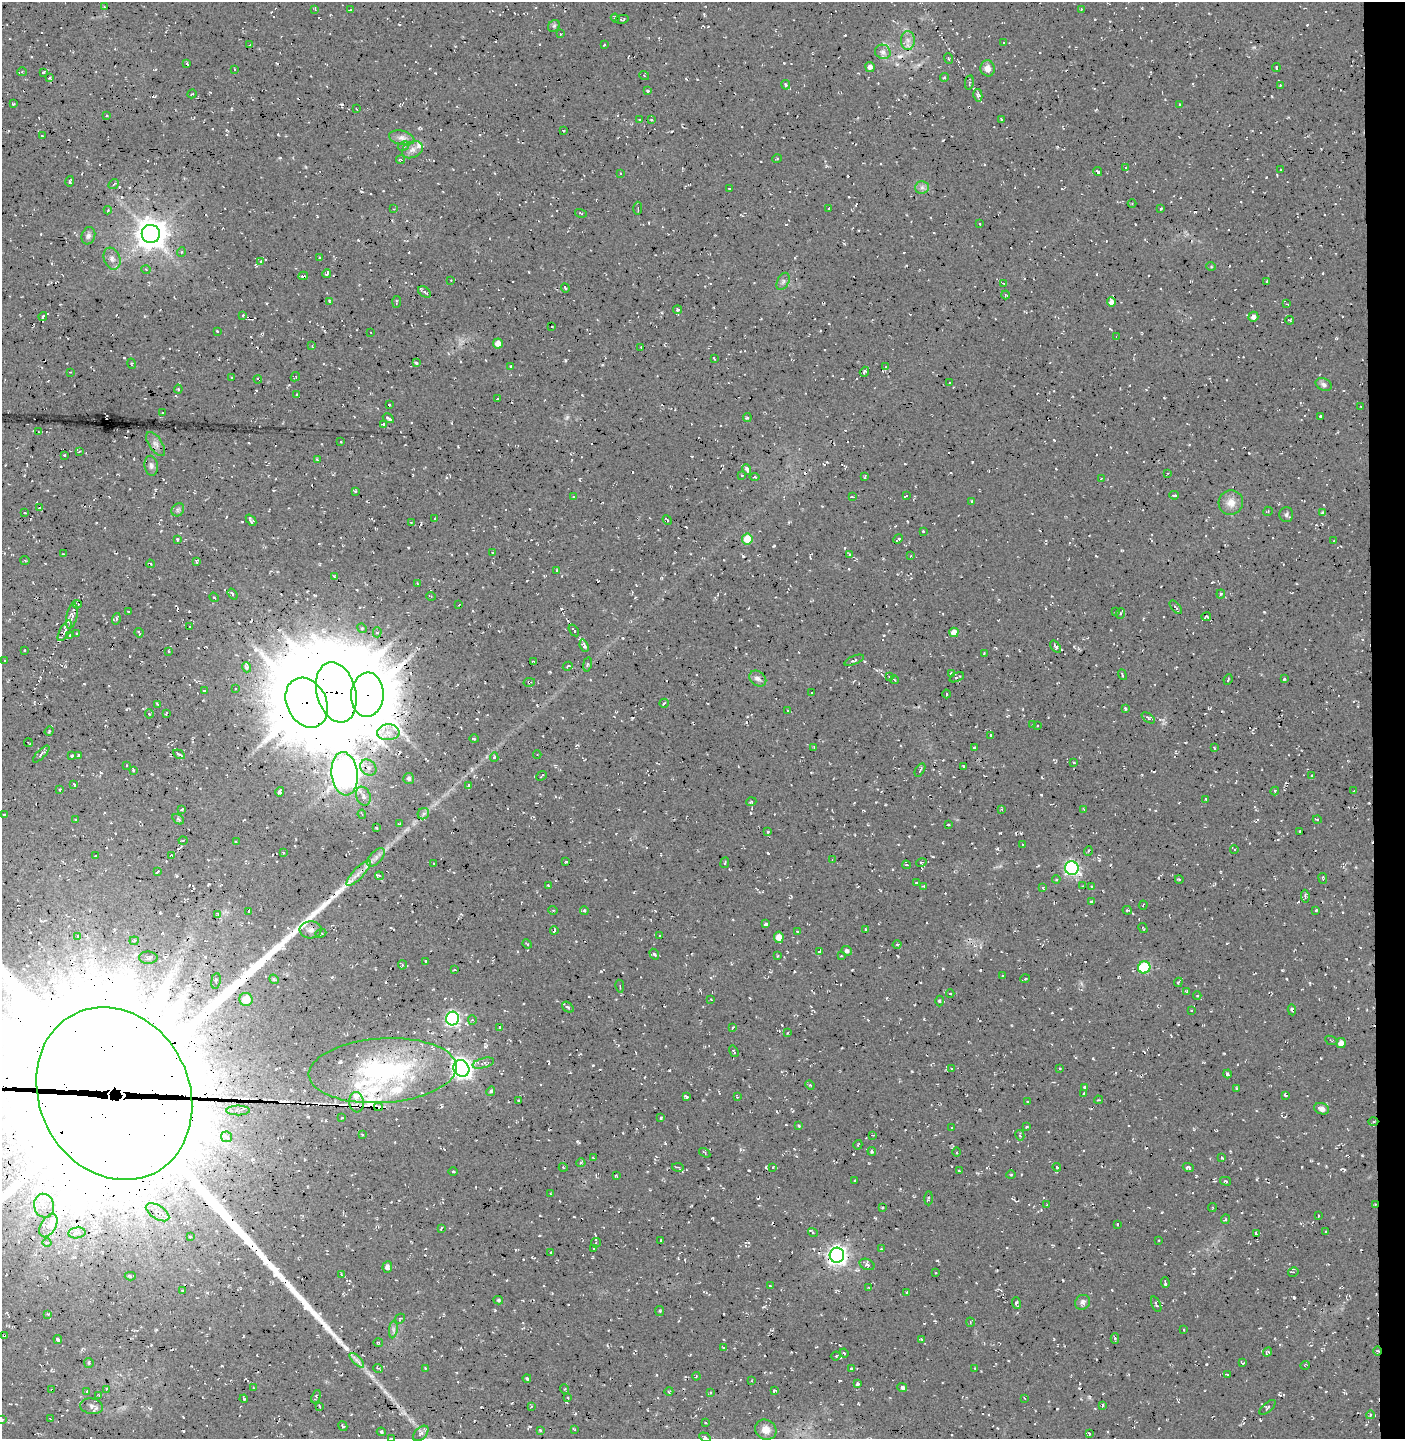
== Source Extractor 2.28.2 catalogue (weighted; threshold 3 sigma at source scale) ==
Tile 6 of 3 x 3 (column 3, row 2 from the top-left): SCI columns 2986-4388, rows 1438-2874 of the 4570 x 4319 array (HDU 1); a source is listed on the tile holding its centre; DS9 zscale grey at full resolution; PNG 1407 x 1441 px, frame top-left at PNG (2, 2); each listed source drawn as its Kron ellipse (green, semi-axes under 4 px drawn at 4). Shown black and unused: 3% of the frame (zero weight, under 3 of 4 exposures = <1% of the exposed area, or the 3 px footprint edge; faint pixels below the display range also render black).
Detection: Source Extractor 2.28.2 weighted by HDU 2 'WHT'; one run over the whole footprint, this tile lists its part. Background 0.0234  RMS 0.0058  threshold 0.0262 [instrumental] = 3 sigma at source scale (4.5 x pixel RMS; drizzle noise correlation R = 1.50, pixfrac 1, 0.0396/0.0396 arcsec/px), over >= 5 px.
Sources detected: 753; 2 too faint to see at this stretch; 93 cosmic-ray / hot-pixel residue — neither listed nor drawn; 14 inside a brighter listed object's ellipse — not listed separately; of the other 644, all 500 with FLUX_AUTO >= 0.497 (the completeness limit of this list) listed and drawn (144 fainter detections not listed), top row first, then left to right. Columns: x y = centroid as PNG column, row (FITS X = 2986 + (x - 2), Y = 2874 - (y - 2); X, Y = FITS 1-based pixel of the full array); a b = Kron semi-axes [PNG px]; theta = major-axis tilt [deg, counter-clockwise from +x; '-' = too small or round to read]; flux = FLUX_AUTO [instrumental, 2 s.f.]
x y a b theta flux
104 7 2 2 - 0.53
315 9 4 2 - 0.51
1081 9 3 2 - 0.73
350 10 3 3 - 1.3
615 18 4 3 - 0.81
622 19 6 3 10 0.91
554 26 6 5 - 1.2
560 34 2 2 - 0.65
908 40 9 7 -89 3.3
1004 43 3 2 - 0.58
604 44 3 2 - 0.62
250 45 3 2 - 0.59
883 52 8 7 - 2.2
948 59 5 2 - 0.58
187 63 3 2 - 0.95
870 67 5 4 - 2.5
1276 67 4 2 - 0.54
988 68 8 7 - 3.7
235 69 3 2 - 0.54
22 72 4 4 - 0.8
43 72 4 3 - 1.3
644 75 5 3 - 0.59
944 77 4 3 - 0.67
50 78 4 3 - 0.95
969 83 7 3 81 0.82
786 85 5 4 - 1.1
1280 86 3 2 - 0.66
648 91 4 3 - 0.63
192 94 4 2 - 0.5
978 95 6 4 -77 1.4
13 104 3 3 - 0.7
1179 104 3 3 - 0.77
357 109 3 2 - 0.51
107 115 3 2 - 0.52
1002 119 4 3 - 0.77
639 120 3 2 - 0.89
651 120 3 2 - 0.87
563 130 3 2 - 0.55
42 136 3 2 - 0.75
402 138 13 7 -13 2.8
404 146 6 4 28 0.95
412 150 11 8 26 3.1
777 159 5 3 - 0.56
400 160 4 2 - 0.6
1126 168 3 3 - 0.53
1280 170 2 2 - 0.62
1098 171 4 3 - 1.1
620 173 3 2 - 0.67
70 181 5 3 - 0.99
114 184 5 3 - 0.81
922 187 7 6 - 2
729 189 3 2 - 0.69
1132 203 4 3 - 0.81
638 208 7 3 89 0.87
829 208 4 3 - 0.71
394 209 3 3 - 0.57
1161 209 3 2 - 0.74
108 210 4 2 - 0.57
581 213 6 2 -15 0.56
980 224 3 2 - 0.54
151 234 9 9 - 1000
88 236 9 6 71 2.1
181 252 5 3 - 0.59
320 257 3 3 - 1.5
112 259 11 8 -70 3.2
261 261 4 3 - 0.54
1211 266 5 3 - 0.55
146 270 5 3 - 0.57
327 273 4 3 - 1.3
303 276 5 2 - 0.79
451 280 4 3 - 0.55
783 281 9 6 63 1.7
1267 281 3 2 - 0.58
1004 283 3 2 - 0.79
565 288 5 3 - 0.96
424 292 7 5 -38 1.5
1005 295 4 3 - 0.59
329 301 3 3 - 0.51
397 302 6 3 84 0.75
1111 302 4 4 - 3.6
1287 304 2 2 - 0.58
678 310 4 3 - 1.7
243 315 4 3 - 0.83
43 317 4 3 - 1.6
1253 317 5 5 - 2.3
1289 320 4 3 - 0.99
552 327 3 2 - 0.57
217 331 3 2 - 0.52
371 332 3 2 - 0.53
1117 336 4 3 - 0.79
498 343 5 5 - 3.9
312 346 3 2 - 0.5
641 347 3 2 - 0.53
714 358 4 2 - 0.53
416 363 4 3 - 1.6
132 364 5 3 - 0.55
511 366 3 3 - 0.76
886 366 3 2 - 0.67
70 372 3 2 - 0.55
864 372 5 3 - 1.8
295 377 5 2 - 0.52
231 378 3 2 - 0.78
258 379 4 2 - 0.63
950 383 3 3 - 0.61
1324 385 8 6 -26 1.9
178 389 4 4 - 0.64
297 394 3 2 - 0.66
497 399 4 2 - 0.85
389 405 3 2 - 0.63
1361 406 3 2 - 0.9
162 413 3 2 - 0.55
1320 416 3 3 - 0.66
388 418 6 3 -33 1.3
747 418 4 4 - 0.92
383 424 3 2 - 0.66
38 432 3 2 - 0.5
341 442 3 2 - 0.56
156 444 14 6 -56 2.7
80 451 4 3 - 0.57
65 455 3 2 - 0.56
317 460 4 3 - 0.67
151 466 10 6 -80 2.1
747 469 5 3 - 2.9
1167 473 3 2 - 0.52
742 475 3 3 - 0.76
865 476 3 2 - 0.61
755 477 5 3 - 0.91
1101 478 3 3 - 0.5
355 491 3 3 - 0.59
1174 495 5 3 - 0.93
906 496 4 2 - 1.1
573 497 4 3 - 0.56
852 497 4 2 - 0.69
972 501 4 3 - 0.57
1231 503 12 12 - 6
39 508 3 3 - 0.62
178 510 7 6 - 1.3
1268 511 5 4 - 0.72
25 513 3 3 - 0.55
1323 513 3 3 - 1.2
1286 515 7 7 - 1.7
435 518 3 2 - 0.54
251 520 6 4 -49 1.3
667 520 5 2 - 0.75
411 523 4 3 - 0.55
923 531 3 2 - 0.89
747 539 5 5 - 13
898 539 5 3 - 1.2
177 540 3 3 - 0.67
1334 541 3 2 - 0.5
492 552 3 2 - 0.55
63 554 3 2 - 0.59
850 555 4 3 - 1.1
911 556 3 3 - 0.53
25 560 4 3 - 0.56
196 561 4 2 - 0.79
150 564 4 2 - 0.81
557 570 4 2 - 0.52
335 577 4 2 - 0.77
418 584 3 2 - 0.65
233 594 6 3 -53 0.9
1221 594 4 4 - 0.65
431 596 5 3 - 0.56
214 597 5 4 - 0.61
77 604 4 3 - 1.3
459 604 3 2 - 0.72
1176 607 8 2 -51 0.96
129 611 3 2 - 0.71
1116 612 3 2 - 0.69
1121 613 5 3 - 0.6
72 616 13 5 78 3
1206 617 5 3 - 0.91
116 619 6 4 73 1
190 627 3 2 - 0.63
362 628 5 4 - 0.81
574 630 6 3 -54 1
65 631 11 5 62 2.3
377 632 5 4 - 1.1
954 632 5 4 - 5.7
139 633 5 3 - 0.89
77 634 4 3 - 0.62
70 635 3 3 - 0.92
584 646 6 4 -70 1.6
1056 647 7 4 -54 1.5
24 650 3 3 - 0.55
169 651 3 3 - 0.75
984 653 4 3 - 0.73
854 660 10 3 22 1.1
5 661 3 2 - 0.74
534 662 3 3 - 0.88
587 664 7 3 81 0.78
568 666 5 2 - 0.64
247 667 5 4 - 1.6
952 673 4 3 - 2
1122 675 6 2 -69 0.72
890 677 3 2 - 0.52
957 677 8 4 25 1.3
758 678 9 7 -36 2.4
1284 679 3 3 - 0.61
895 680 4 2 - 0.59
1228 680 5 2 - 0.6
529 682 6 2 12 0.59
236 689 3 2 - 0.71
204 691 3 3 - 0.77
336 692 31 19 -75 4900
812 693 3 3 - 0.76
947 694 4 3 - 0.67
367 695 22 16 88 3000
307 703 26 19 -64 4200
664 703 5 2 - 0.67
158 704 4 2 - 0.7
1125 708 4 3 - 0.72
788 711 3 2 - 0.55
149 714 4 4 - 0.72
166 714 3 2 - 0.57
1148 718 7 3 -36 0.99
1033 725 4 3 - 0.56
1037 726 2 2 - 0.57
49 731 5 4 - 0.66
388 732 11 8 3 4.6
990 735 2 2 - 0.59
474 739 5 3 - 0.62
28 742 4 2 - 0.72
974 747 3 2 - 0.73
814 748 4 3 - 0.91
1214 748 3 2 - 0.62
41 754 11 4 46 1.5
179 754 6 3 -33 1.2
537 755 4 3 - 0.56
72 756 4 3 - 1.4
78 756 4 3 - 0.77
494 757 5 4 - 0.94
1074 762 3 2 - 0.56
127 765 3 2 - 0.65
964 766 3 2 - 0.66
368 768 9 7 -43 3.2
133 770 4 3 - 0.79
920 770 7 3 58 0.85
345 774 22 13 -83 980
1312 775 4 2 - 0.63
541 776 6 2 41 0.55
409 778 5 5 - 1.3
74 784 3 2 - 0.93
468 786 4 3 - 0.95
60 790 3 2 - 0.61
1275 791 4 3 - 0.74
1354 791 3 2 - 0.58
280 792 5 3 - 2
363 796 10 7 -68 3
1206 799 3 2 - 0.52
751 802 5 3 - 0.58
182 809 3 3 - 1.1
1002 809 3 2 - 0.55
1084 809 3 2 - 0.59
362 814 5 3 - 0.84
423 814 6 5 - 1.7
4 815 3 2 - 1
178 819 6 4 -33 1.1
1317 819 4 3 - 0.69
75 820 3 2 - 0.55
400 824 3 3 - 1.1
948 824 3 2 - 0.58
376 828 4 3 - 0.86
1300 831 3 3 - 0.81
768 832 4 3 - 0.67
183 841 4 3 - 0.76
236 842 3 3 - 0.89
1023 845 2 2 - 0.55
1234 849 4 3 - 0.57
1088 851 5 3 - 0.6
283 853 3 2 - 0.62
172 855 4 3 - 0.76
96 856 3 2 - 0.64
376 857 11 6 48 2.6
832 860 4 3 - 0.61
566 862 3 2 - 0.62
921 862 5 4 - 1.2
434 863 2 2 - 0.55
725 863 5 3 - 0.58
906 865 4 3 - 0.82
1072 868 7 6 - 130
157 872 4 2 - 0.76
358 873 17 5 47 4
379 876 4 3 - 0.69
1323 878 5 2 - 0.59
1056 879 4 3 - 0.6
1179 879 4 2 - 0.51
916 883 3 3 - 0.83
548 886 3 2 - 0.93
923 886 3 3 - 0.51
1083 886 3 2 - 0.5
1091 887 4 3 - 0.88
1043 888 3 3 - 0.62
1305 896 6 4 -82 1.5
1091 901 4 3 - 1.1
1143 905 4 2 - 0.82
553 910 4 4 - 0.64
584 910 4 4 - 1.1
1127 910 4 3 - 0.77
1316 910 3 3 - 0.73
249 911 3 3 - 0.73
218 914 3 2 - 0.52
766 924 4 3 - 2.6
1143 928 5 2 - 0.52
865 929 3 2 - 0.59
311 930 11 8 3 3
554 930 4 2 - 0.83
797 931 3 3 - 0.72
321 933 5 4 - 0.83
78 936 3 3 - 0.71
660 936 3 2 - 0.78
779 937 5 4 - 6.4
134 941 4 4 - 0.99
527 944 5 4 - 0.67
897 944 4 3 - 0.51
819 951 3 3 - 1.1
847 951 5 4 - 1.6
654 954 5 3 - 0.92
778 956 3 3 - 0.6
841 956 3 3 - 0.5
148 958 9 6 0 2.1
426 961 3 2 - 0.74
402 965 4 3 - 0.63
1144 967 6 6 - 42
455 970 3 2 - 0.79
1002 976 3 3 - 0.55
274 979 5 4 - 1
1025 979 5 3 - 0.58
216 981 8 4 84 1.4
1178 982 5 3 - 0.89
620 986 6 2 -80 0.63
1187 991 4 4 - 0.58
950 994 4 3 - 0.5
1197 995 4 3 - 0.55
246 999 6 6 - 10
711 999 2 2 - 0.53
939 1001 5 3 - 0.66
568 1007 6 4 -38 1.2
1191 1010 2 2 - 0.55
1292 1010 5 3 - 1.2
453 1018 7 6 - 120
472 1020 4 4 - 0.84
500 1027 3 3 - 1.1
733 1027 4 2 - 0.81
788 1033 3 2 - 0.65
1331 1040 6 4 -23 0.85
1341 1043 5 4 - 4
734 1051 6 2 -56 0.63
483 1063 11 5 15 2.3
461 1068 8 7 - 380
951 1068 3 2 - 0.52
1060 1069 3 2 - 0.66
383 1071 74 32 4 110
1227 1074 4 3 - 0.81
810 1085 5 4 - 0.66
1085 1087 3 3 - 1.1
1237 1088 3 3 - 1.5
491 1091 5 4 - 1.1
114 1094 89 75 -63 65000
1083 1094 3 2 - 0.6
1286 1095 4 3 - 1.1
686 1097 4 3 - 0.96
737 1097 3 3 - 0.51
1099 1100 4 3 - 0.67
519 1101 3 2 - 0.61
1027 1101 3 2 - 0.71
356 1102 10 7 -82 4
378 1107 4 3 - 4.4
1322 1109 8 5 -18 3.9
238 1110 11 5 1 2.2
342 1118 3 2 - 0.54
661 1118 4 3 - 0.68
1373 1122 5 3 - 0.73
798 1125 3 3 - 0.84
952 1127 3 2 - 0.51
1027 1127 3 3 - 1
362 1135 3 2 - 0.54
873 1135 3 2 - 0.64
1020 1135 5 4 - 0.82
226 1137 5 5 - 2.2
858 1145 5 2 - 0.56
872 1151 4 3 - 1.4
957 1152 5 3 - 0.64
705 1153 6 3 -35 0.69
593 1158 3 2 - 0.57
1222 1158 4 3 - 0.65
581 1163 4 4 - 0.7
563 1167 4 3 - 0.64
678 1167 5 2 - 0.65
773 1167 3 3 - 0.81
1057 1167 4 3 - 0.71
1188 1167 5 4 - 1.1
453 1171 4 3 - 0.58
959 1171 3 2 - 0.77
1011 1175 5 3 - 0.55
616 1176 3 2 - 0.56
854 1181 3 2 - 0.71
1225 1181 6 4 -16 0.83
550 1194 3 2 - 0.6
929 1198 7 3 88 0.79
1375 1204 2 2 - 0.52
1047 1205 4 3 - 0.6
44 1206 12 10 -77 6.1
882 1207 3 2 - 0.62
1212 1207 4 2 - 0.68
158 1212 13 6 -33 4.8
1318 1216 4 2 - 0.54
1225 1219 5 3 - 0.73
1117 1224 3 2 - 0.52
48 1225 13 7 60 5.3
441 1228 3 2 - 0.7
1326 1232 3 2 - 0.62
77 1233 9 5 6 2.2
813 1233 5 4 - 0.77
1256 1233 4 2 - 0.74
190 1237 3 2 - 0.87
661 1240 3 2 - 0.56
1159 1241 3 2 - 0.52
47 1242 4 3 - 0.7
596 1243 5 4 - 0.98
594 1249 3 3 - 0.66
881 1249 4 3 - 0.78
551 1253 3 2 - 0.73
837 1255 7 7 - 300
867 1264 8 5 -22 1.5
387 1267 6 5 - 2.4
1293 1272 5 4 - 0.98
936 1273 3 2 - 0.56
342 1275 4 3 - 0.67
130 1276 6 3 2 1.1
1165 1282 5 3 - 1.3
770 1286 4 4 - 0.5
869 1288 4 3 - 0.51
183 1290 3 2 - 0.75
907 1292 3 2 - 0.85
498 1300 5 3 - 0.81
1082 1302 8 7 - 2.1
1016 1303 6 3 -71 1.2
1156 1304 8 4 -66 1.3
659 1311 5 4 - 0.8
47 1314 4 3 - 0.62
400 1319 5 3 - 0.66
970 1322 5 3 - 0.57
393 1329 9 4 82 1.5
1183 1329 3 2 - 0.71
4 1335 3 3 - 1.3
1115 1338 5 4 - 1.2
921 1339 4 3 - 0.64
58 1340 4 3 - 2.7
378 1342 5 3 - 0.58
724 1348 4 3 - 0.84
1377 1351 5 3 - 0.74
1268 1352 5 3 - 1.2
844 1353 4 4 - 1
836 1356 5 4 - 1.1
357 1360 9 3 -45 2
89 1363 5 4 - 0.77
1243 1363 3 3 - 0.64
1305 1365 4 3 - 0.51
378 1368 5 3 - 0.57
425 1368 3 2 - 0.69
851 1368 3 3 - 0.98
975 1368 3 2 - 0.61
1227 1375 3 2 - 0.62
696 1376 4 3 - 0.54
527 1378 4 3 - 0.9
751 1381 3 3 - 0.57
858 1384 3 3 - 1.8
253 1388 4 3 - 0.71
902 1388 5 4 - 1.9
106 1389 3 3 - 0.99
564 1389 5 3 - 0.73
52 1390 3 2 - 0.76
87 1391 3 3 - 0.73
669 1391 4 3 - 0.52
774 1391 4 3 - 0.94
710 1393 4 3 - 0.64
99 1395 4 4 - 0.58
316 1397 7 3 66 0.98
568 1398 2 2 - 0.54
1025 1398 3 2 - 0.71
244 1399 4 3 - 0.56
1103 1405 4 2 - 0.84
91 1406 11 8 -10 2.7
320 1407 3 2 - 0.54
531 1407 4 3 - 0.56
1267 1407 10 4 42 1.1
1370 1415 4 3 - 0.5
50 1418 4 2 - 0.52
2 1420 3 3 - 0.59
706 1423 3 2 - 1.1
343 1426 5 3 - 0.92
574 1429 4 2 - 0.51
540 1430 4 3 - 0.71
766 1430 11 10 - 5.4
381 1432 5 2 - 0.81
421 1433 9 5 45 1.8
1089 1433 4 2 - 0.61
705 1437 6 3 -30 0.94
391 1438 4 3 - 0.54
Overlapping masked pixels (flux is a lower limit): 12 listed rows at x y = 529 682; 336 692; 367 695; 307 703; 345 774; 114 1094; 378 1107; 1375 1204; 837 1255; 4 1335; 1377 1351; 52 1390
Isophote crosses this tile's border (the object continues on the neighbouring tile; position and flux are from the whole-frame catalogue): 4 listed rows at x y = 114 1094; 2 1420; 705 1437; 391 1438
Unlisted compact peaks at least as high as the median listed source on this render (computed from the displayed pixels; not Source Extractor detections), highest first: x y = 371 1376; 565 360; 749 1170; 601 971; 1093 1058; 937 1260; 577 1142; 898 956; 315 595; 1054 1339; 1224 1053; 1321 1058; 1266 177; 924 1019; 943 969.